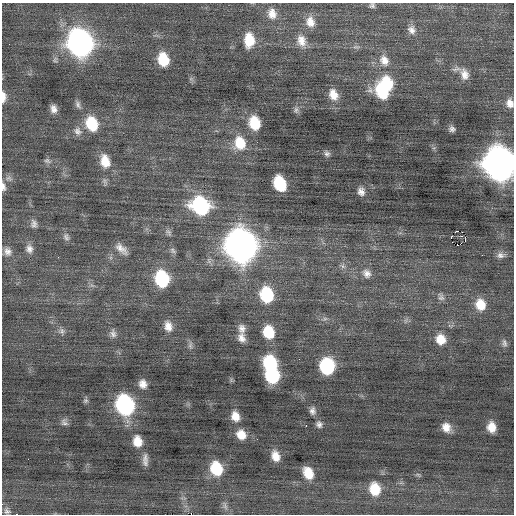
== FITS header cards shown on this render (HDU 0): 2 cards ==
NAXIS1  =                  512 / Axis length
NAXIS2  =                  512 / Axis length

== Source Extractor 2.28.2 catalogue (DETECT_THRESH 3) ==
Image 512 x 512 px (HDU 0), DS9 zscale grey, 1 PNG px = 1 image px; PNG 516 x 516 px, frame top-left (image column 1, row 512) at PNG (2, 3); no overlay
Background 0.00969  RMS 0.85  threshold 2.54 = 3 sigma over >= 5 px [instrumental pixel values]
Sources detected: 89; all 89 listed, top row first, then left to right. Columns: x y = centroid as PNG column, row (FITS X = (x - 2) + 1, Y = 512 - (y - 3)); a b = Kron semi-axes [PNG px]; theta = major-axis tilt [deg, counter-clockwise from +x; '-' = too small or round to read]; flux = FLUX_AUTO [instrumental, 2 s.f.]
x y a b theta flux
372 5 6 6 - 130
272 14 13 10 -77 560
310 22 13 10 -77 580
412 30 12 10 -59 380
249 40 15 10 90 1300
301 41 15 11 -73 620
80 43 16 13 -67 33000
356 47 10 4 -4 130
163 59 13 10 -75 1700
384 60 16 12 -63 710
464 74 17 11 -72 640
387 84 16 12 -68 2200
382 92 20 12 -45 2200
333 94 14 10 -66 730
3 97 13 5 88 420
510 103 11 9 -77 460
78 104 12 6 -68 220
54 109 9 7 -79 350
296 110 9 7 90 190
254 123 13 10 -76 1700
92 124 15 12 -68 2100
452 129 7 6 - 200
77 131 13 10 -51 390
240 143 16 13 -77 1500
327 154 8 7 - 180
47 161 10 7 -25 190
105 161 17 11 -74 1100
499 164 16 14 -72 81000
9 178 10 7 -15 230
105 181 11 6 -74 170
280 183 13 9 -68 2600
3 187 11 6 -83 250
361 191 10 8 -75 320
200 206 15 13 -36 7100
34 224 11 8 -79 250
458 231 2 2 - 3500
168 232 11 6 -54 170
461 236 3 2 - 100
66 237 11 8 -69 230
451 237 3 2 - 390
465 240 3 2 - 57
458 245 3 2 - 870
241 246 17 15 -72 65000
29 249 12 9 -86 350
121 249 17 8 -43 470
7 251 11 10 - 360
173 251 9 6 -41 160
500 255 11 8 7 280
343 266 9 6 -28 180
367 273 13 11 -39 450
162 279 13 11 -75 4400
266 295 14 11 -77 3200
441 297 11 8 -65 230
480 305 13 11 -76 1100
325 319 7 5 29 140
405 321 7 4 71 110
168 326 14 10 -73 570
242 328 12 9 -83 360
62 331 9 8 - 220
268 332 12 10 -76 1800
113 333 12 8 -79 280
241 338 13 10 -72 420
441 339 11 10 - 850
504 343 12 6 -78 180
190 345 12 6 89 200
270 363 13 11 -63 3800
327 366 12 10 -85 4600
272 375 11 10 - 4500
143 384 9 7 -70 440
86 400 6 6 - 110
125 405 14 11 -71 10000
312 411 8 6 -81 240
235 416 11 9 -71 610
64 422 10 8 -58 200
319 424 8 7 - 210
306 425 3 2 - 280
446 427 11 9 -62 530
491 427 9 7 -82 730
241 435 11 10 - 760
137 441 12 9 -78 780
275 456 11 8 -70 630
145 458 14 7 77 310
216 469 12 10 -74 2300
308 473 11 8 -63 1000
418 475 7 4 -30 96
375 489 14 11 -78 1400
225 506 13 5 -77 210
7 511 9 8 - 200
17 514 3 2 - 120
At the frame edge (FLAGS 8, measured only in part): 6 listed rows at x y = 372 5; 3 97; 510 103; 499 164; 3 187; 17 514